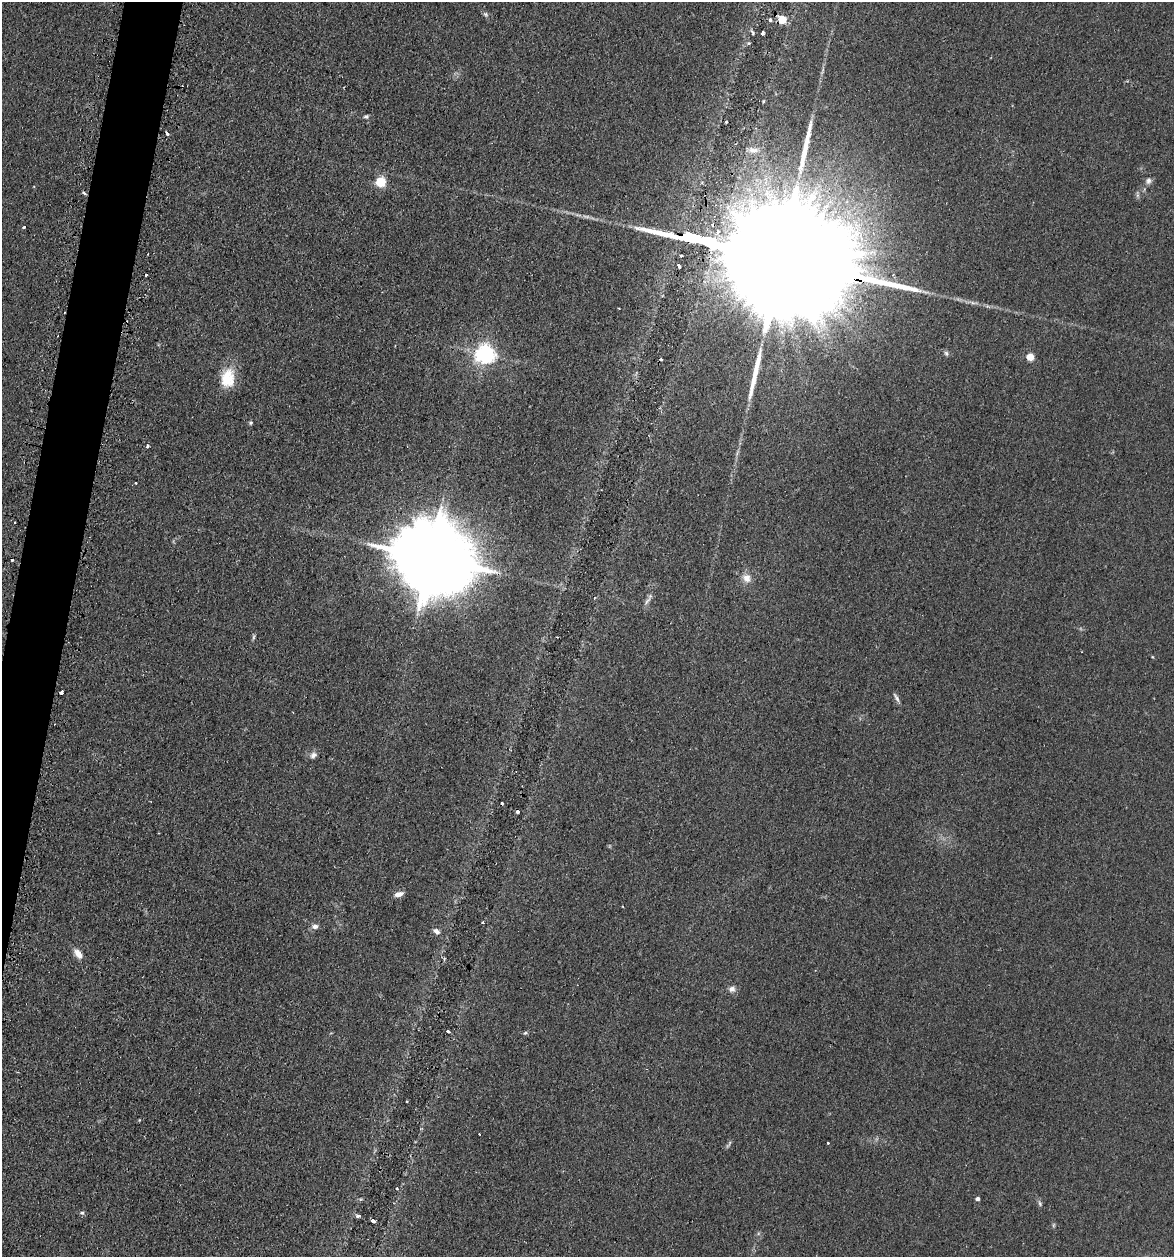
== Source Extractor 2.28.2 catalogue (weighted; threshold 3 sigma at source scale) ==
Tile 7 of 4 x 4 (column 3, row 2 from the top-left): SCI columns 2610-3781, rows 2536-3790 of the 5097 x 5069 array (HDU 1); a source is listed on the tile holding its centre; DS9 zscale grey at full resolution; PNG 1176 x 1259 px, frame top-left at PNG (2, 2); no overlay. Shown black and unused: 3% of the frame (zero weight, under 2 of 3 exposures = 3% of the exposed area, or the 3 px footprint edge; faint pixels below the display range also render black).
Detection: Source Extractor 2.28.2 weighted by HDU 2 'WHT'; one run over the whole footprint, this tile lists its part. Background 0.0402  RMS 0.0056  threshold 0.025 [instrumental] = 3 sigma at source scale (4.5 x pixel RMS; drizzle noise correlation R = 1.50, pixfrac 1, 0.05/0.05 arcsec/px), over >= 5 px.
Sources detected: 60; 1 inside a brighter object's white glare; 5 cosmic-ray / hot-pixel residue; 2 long thin detections or spike segments (spike, bleed or trail) — not listed; the other 52 listed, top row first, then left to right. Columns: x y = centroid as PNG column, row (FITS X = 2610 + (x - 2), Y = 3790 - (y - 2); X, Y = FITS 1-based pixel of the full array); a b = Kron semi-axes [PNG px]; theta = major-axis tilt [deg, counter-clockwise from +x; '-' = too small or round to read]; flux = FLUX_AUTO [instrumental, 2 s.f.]
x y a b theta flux
485 14 7 5 -72 1.1
782 19 6 5 - 24
770 20 4 3 - 1.9
752 32 8 4 -61 1.1
763 33 4 3 - 2.2
749 43 5 4 - 0.76
366 116 6 5 - 1.1
726 122 3 2 - 0.79
167 133 4 3 - 2.5
753 150 15 7 -2 3.8
1148 181 10 7 77 2.1
380 182 5 5 - 44
84 193 4 3 - 3.1
768 194 20 11 -46 12
1137 195 7 4 -72 1.1
24 227 3 2 - 1.6
780 260 111 22 -15 72000
679 266 5 3 - 1.1
146 275 3 3 - 3.8
946 353 7 5 -74 1.2
485 354 7 6 - 310
1030 357 5 5 - 15
228 378 25 17 79 15
251 423 5 4 - 0.83
147 446 4 4 - 1.1
135 483 3 3 - 1.3
431 558 25 17 -15 9600
747 578 12 10 -58 4.6
647 601 15 5 53 2.2
253 637 9 3 79 1
557 637 2 2 - 0.43
61 692 4 3 - 3.6
896 697 14 4 -60 1.8
313 755 10 8 44 2.3
399 894 12 6 15 3
483 922 3 2 - 0.73
315 926 9 6 1 2.4
436 931 9 6 -42 2.3
78 954 13 8 -51 4.6
732 989 9 8 - 2.6
448 1031 4 3 - 0.9
525 1033 6 4 40 0.87
407 1101 3 2 - 0.78
729 1143 7 4 70 0.92
828 1143 3 2 - 2.3
397 1188 3 3 - 0.46
977 1199 4 4 - 1.8
1040 1203 10 4 -79 1.1
82 1213 7 5 0 1.1
358 1216 7 4 -7 1.2
373 1221 4 3 - 2.2
1053 1225 6 4 89 0.75
Overlapping masked pixels (flux is a lower limit): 2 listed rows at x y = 782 19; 780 260